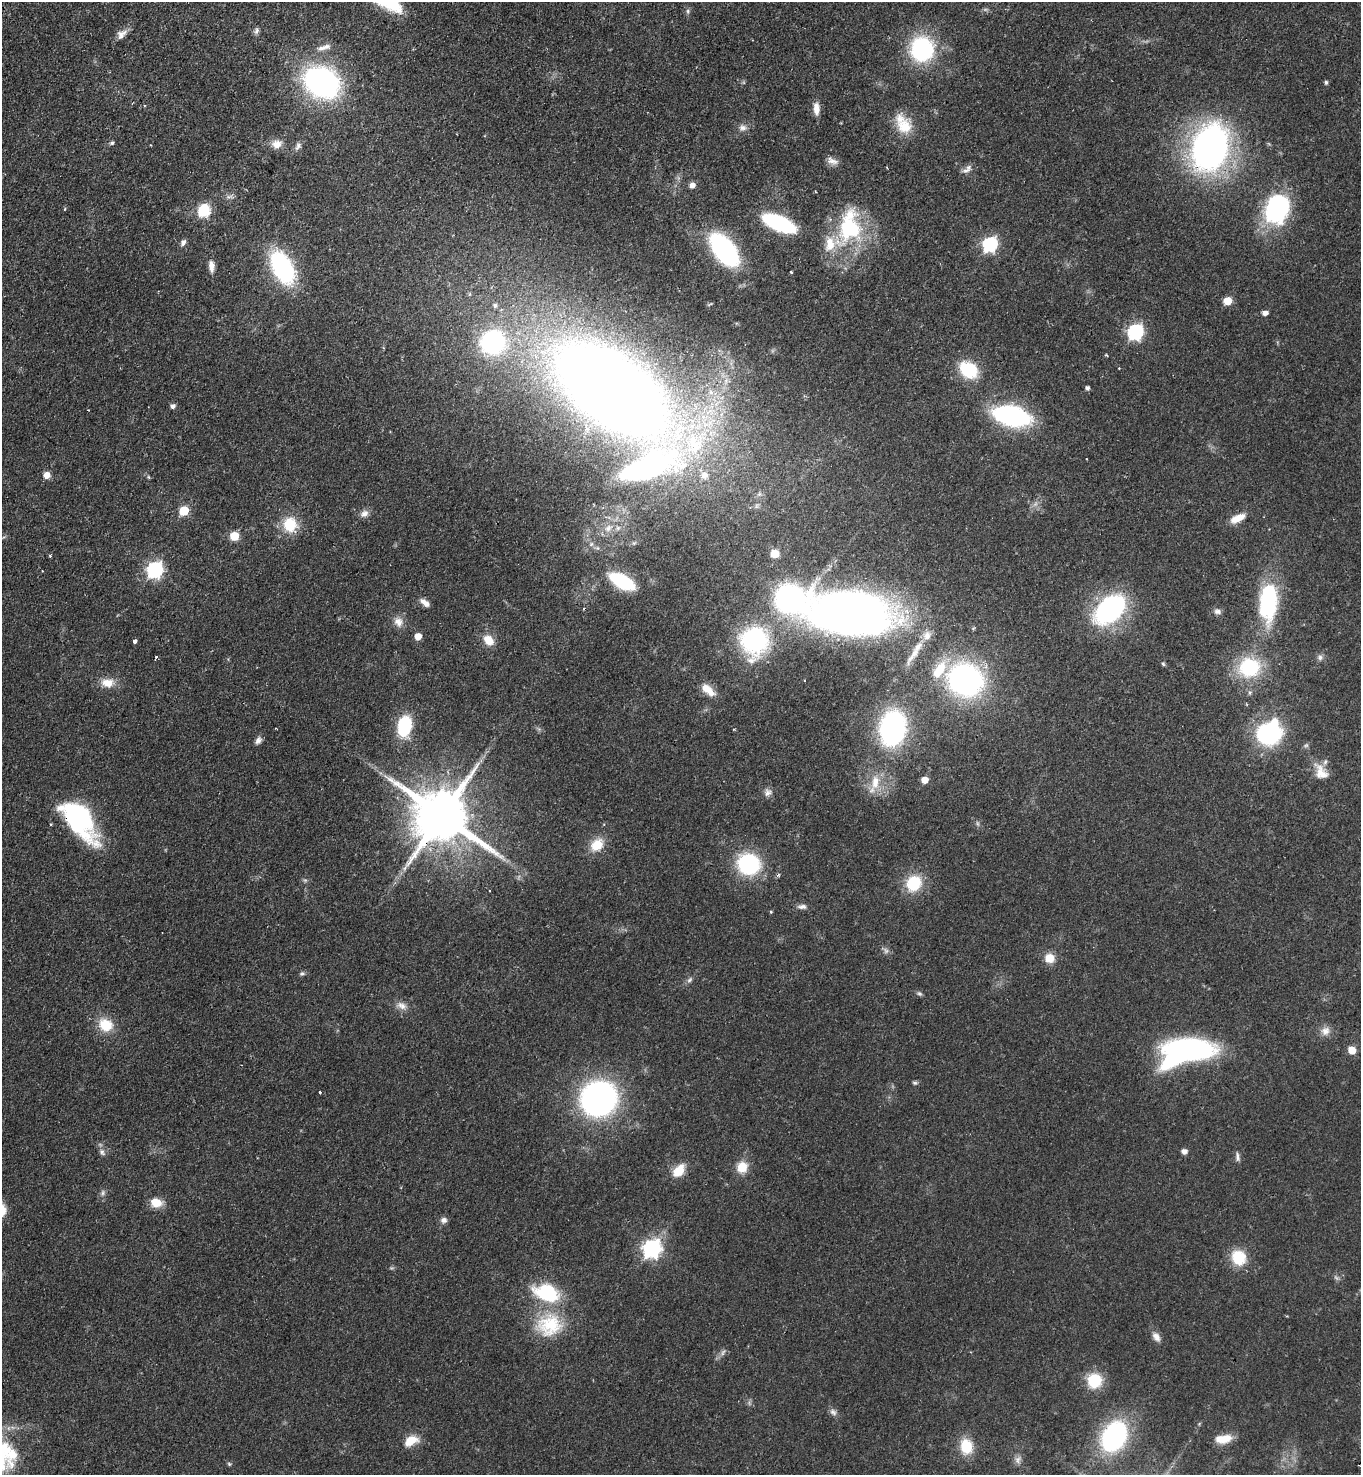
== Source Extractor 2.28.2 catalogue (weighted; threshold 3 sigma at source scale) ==
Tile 11 of 4 x 4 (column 3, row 3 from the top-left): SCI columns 3080-4438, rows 1523-2995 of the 6019 x 5989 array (HDU 1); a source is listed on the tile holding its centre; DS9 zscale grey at full resolution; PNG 1363 x 1477 px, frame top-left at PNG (2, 2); no overlay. Shown black and unused: <1% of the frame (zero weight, under 2 of 3 exposures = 4% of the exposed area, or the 3 px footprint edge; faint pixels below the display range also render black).
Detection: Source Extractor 2.28.2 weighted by HDU 2 'WHT'; one run over the whole footprint, this tile lists its part. Background 0.0484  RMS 0.0055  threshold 0.0247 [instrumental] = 3 sigma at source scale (4.5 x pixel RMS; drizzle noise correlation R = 1.50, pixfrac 1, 0.05/0.05 arcsec/px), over >= 5 px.
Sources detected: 148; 7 too faint to see at this stretch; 4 inside a brighter object's white glare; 1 cosmic-ray / hot-pixel residue — not listed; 12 inside a brighter listed object's ellipse — not listed separately; the other 124 listed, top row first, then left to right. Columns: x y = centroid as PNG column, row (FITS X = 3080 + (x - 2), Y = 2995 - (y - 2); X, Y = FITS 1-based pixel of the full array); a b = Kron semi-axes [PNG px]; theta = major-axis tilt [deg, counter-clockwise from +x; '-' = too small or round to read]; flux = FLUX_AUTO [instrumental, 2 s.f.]
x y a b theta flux
688 11 7 5 -83 1.2
256 32 8 6 59 1.5
122 34 16 10 42 3.8
321 48 14 8 17 3.3
922 49 22 20 -86 60
322 82 23 18 -27 180
1326 82 4 4 - 1.2
816 108 15 7 -86 4.7
904 126 22 19 -28 13
743 128 11 9 6 2.9
112 143 6 5 - 1
277 144 14 12 11 5
298 146 13 6 66 2.1
1210 148 34 24 73 250
832 161 16 8 -26 3.3
967 169 16 7 39 2.6
692 185 7 6 - 2.4
1278 208 27 22 70 76
204 210 6 6 - 66
779 223 25 10 -24 66
850 228 41 35 80 49
183 242 9 6 60 1.8
990 244 7 6 - 110
724 250 25 13 -52 110
211 266 14 7 -86 3.7
282 267 29 16 -62 75
791 272 3 3 - 0.81
1228 301 5 5 - 15
495 305 7 6 - 1.5
1265 313 5 4 - 3
1135 332 7 6 - 130
493 343 22 21 - 73
1106 355 5 3 - 0.55
968 370 17 13 -35 29
1087 388 5 4 - 1.5
612 390 110 56 -36 950
711 392 7 6 - 2.3
173 406 5 5 - 2.1
1011 416 25 13 -13 120
646 467 56 21 21 160
47 475 7 6 - 4.3
704 475 11 10 - 4.3
148 477 5 3 - 0.53
184 511 6 5 - 24
364 514 12 9 34 2.9
1238 518 17 7 26 7.4
290 524 17 16 - 16
608 528 13 9 39 4.7
234 536 6 5 - 21
591 544 7 5 46 1.4
775 554 6 6 - 9.2
50 556 4 3 - 0.91
155 570 7 7 - 150
42 571 3 2 - 0.55
622 581 23 11 -29 42
1268 593 43 23 -86 39
425 603 12 6 -39 3.5
1110 609 23 15 44 120
1217 611 10 7 -21 2
852 614 68 36 -6 430
398 622 14 12 -44 4.5
418 636 5 5 - 6.7
488 640 12 9 -47 7.5
135 641 4 3 - 4.5
754 641 28 26 85 73
914 654 37 8 54 8.3
156 657 3 3 - 1.5
1320 657 8 7 - 1.8
1163 664 5 4 - 0.82
1249 667 23 22 - 36
965 680 31 27 -20 130
107 683 16 11 -6 7
706 688 13 12 - 5.2
404 726 16 10 79 41
893 728 24 18 82 120
1268 733 24 21 8 62
258 741 10 7 47 2.1
1306 745 7 5 42 1.1
1321 772 23 14 -62 8.2
925 780 5 5 - 9
875 782 23 12 82 9.9
768 792 11 10 - 2.7
442 816 17 14 -34 4300
79 820 50 23 -52 70
597 845 17 12 42 11
748 864 18 17 - 58
914 883 13 11 56 26
490 891 3 3 - 1.2
802 907 13 6 -2 2.3
771 912 4 4 - 0.55
1049 958 12 11 - 6.8
302 973 8 6 14 1.2
690 980 10 6 45 1.5
919 993 8 5 -22 1.1
401 1006 15 9 -20 4
105 1025 16 14 -28 13
1325 1031 12 11 - 4.1
1190 1050 38 16 -4 140
1352 1050 5 5 - 12
915 1083 8 5 -10 0.98
320 1092 3 3 - 0.75
599 1099 26 24 32 200
1184 1151 6 5 - 2.7
102 1152 10 7 -55 2.1
1237 1157 13 5 -82 1.8
742 1167 12 11 - 9.3
679 1171 16 11 49 9.5
103 1193 8 7 - 1.5
156 1203 14 10 -13 8
444 1220 8 7 - 2.3
652 1248 7 7 - 230
1239 1257 13 11 -57 22
549 1325 35 32 3 30
1156 1337 13 8 -58 3.4
723 1352 10 5 64 1.6
1094 1380 13 12 - 21
749 1403 7 4 -72 0.98
833 1412 11 8 -41 2.1
1114 1437 22 16 60 110
1223 1439 19 9 8 8.8
411 1441 15 10 27 9.8
966 1446 18 14 -80 14
1018 1460 12 8 67 2.4
229 1464 6 5 - 0.75
Overlapping masked pixels (flux is a lower limit): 3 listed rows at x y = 612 390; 442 816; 79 820